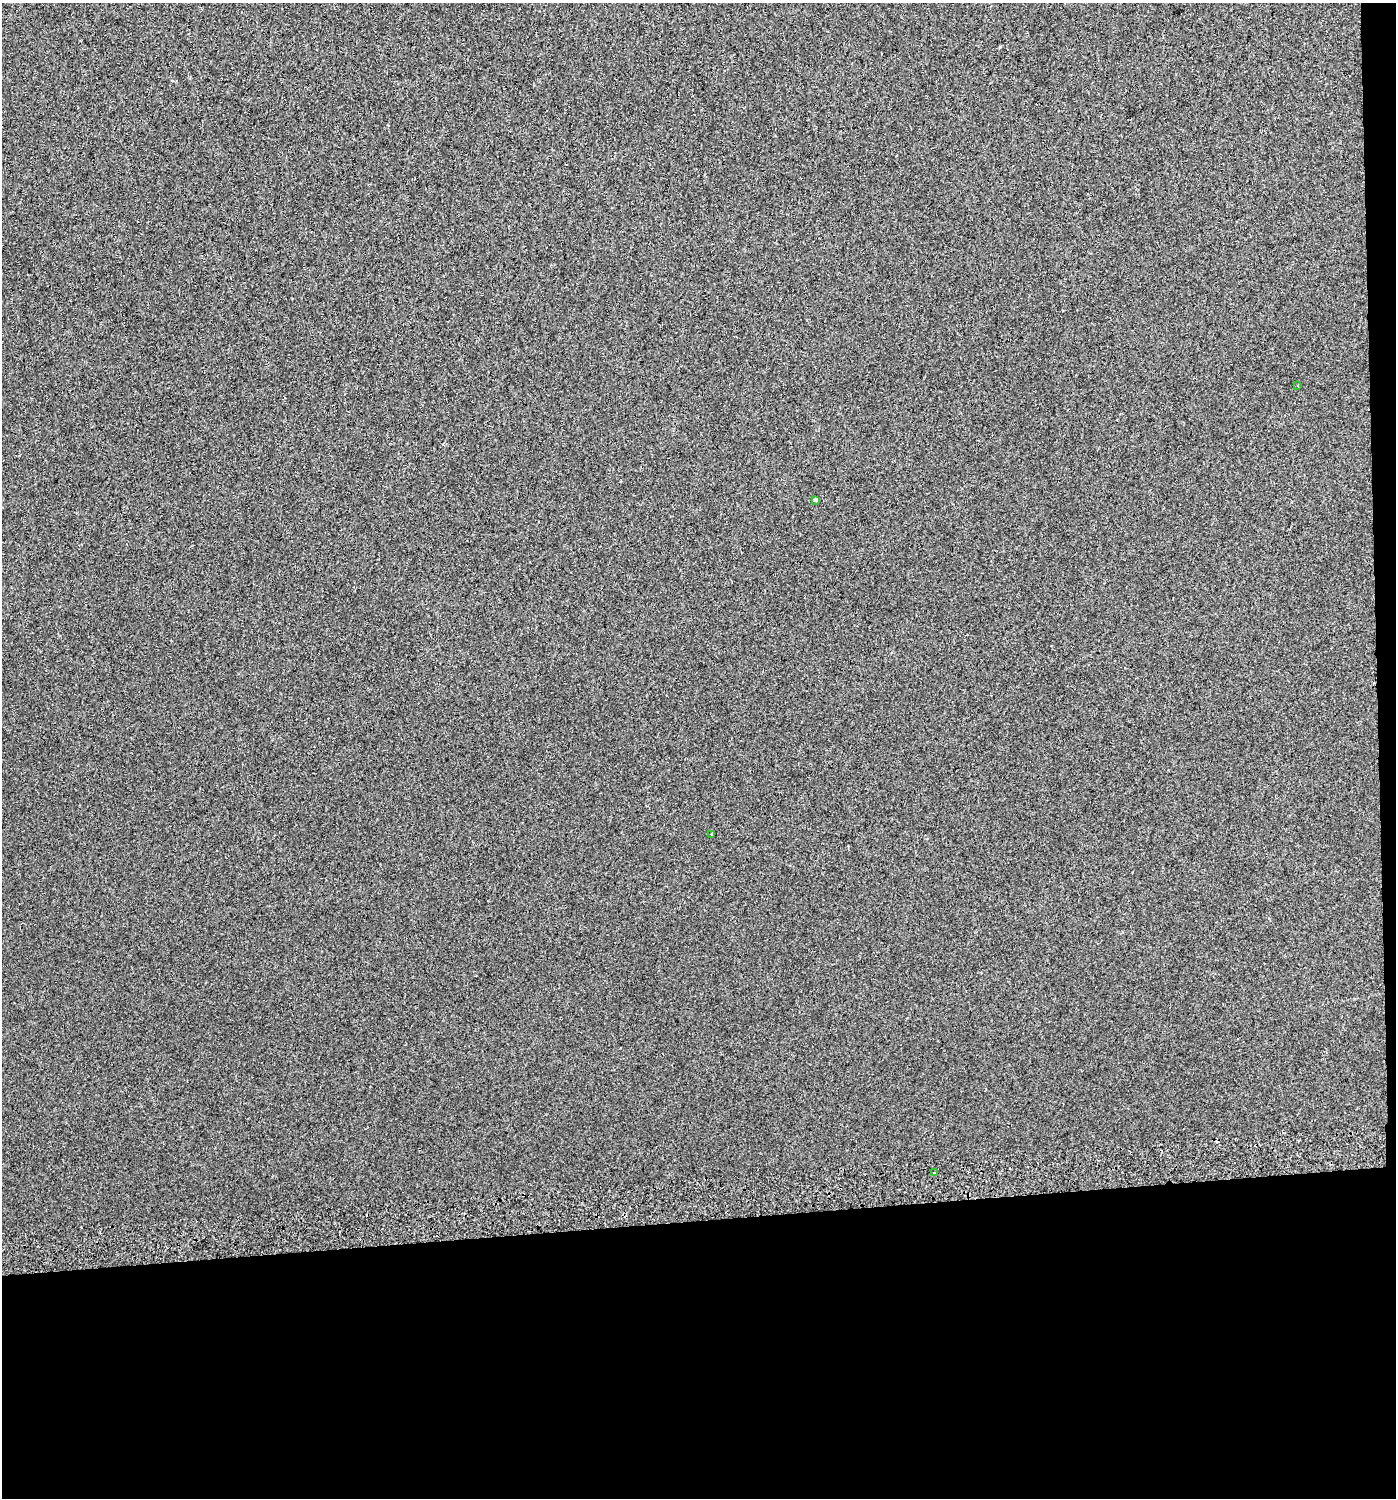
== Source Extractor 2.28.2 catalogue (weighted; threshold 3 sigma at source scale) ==
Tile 9 of 3 x 3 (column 3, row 3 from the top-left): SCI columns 2834-4227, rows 41-1536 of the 4231 x 4570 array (HDU 1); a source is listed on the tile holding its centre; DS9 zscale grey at full resolution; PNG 1398 x 1500 px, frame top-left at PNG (2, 3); each listed source drawn as its Kron ellipse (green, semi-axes under 4 px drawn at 4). Shown black and unused: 20% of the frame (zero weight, under 2 of 3 exposures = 2% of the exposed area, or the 3 px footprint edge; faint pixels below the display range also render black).
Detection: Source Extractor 2.28.2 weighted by HDU 2 'WHT'; one run over the whole footprint, this tile lists its part. Background 0.0025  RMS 0.0072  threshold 0.0325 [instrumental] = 3 sigma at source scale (4.5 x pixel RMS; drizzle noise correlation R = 1.50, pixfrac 1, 0.0396/0.0396 arcsec/px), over >= 5 px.
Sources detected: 6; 2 cosmic-ray / hot-pixel residue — neither listed nor drawn; the other 4 listed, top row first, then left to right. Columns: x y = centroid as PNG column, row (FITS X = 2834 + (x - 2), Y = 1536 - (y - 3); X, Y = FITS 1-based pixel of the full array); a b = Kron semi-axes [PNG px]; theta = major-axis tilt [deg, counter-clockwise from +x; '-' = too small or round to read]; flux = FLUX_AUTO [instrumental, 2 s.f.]
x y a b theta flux
1298 385 3 2 - 0.91
815 500 3 3 - 3.8
712 834 3 3 - 0.84
935 1172 3 2 - 0.92